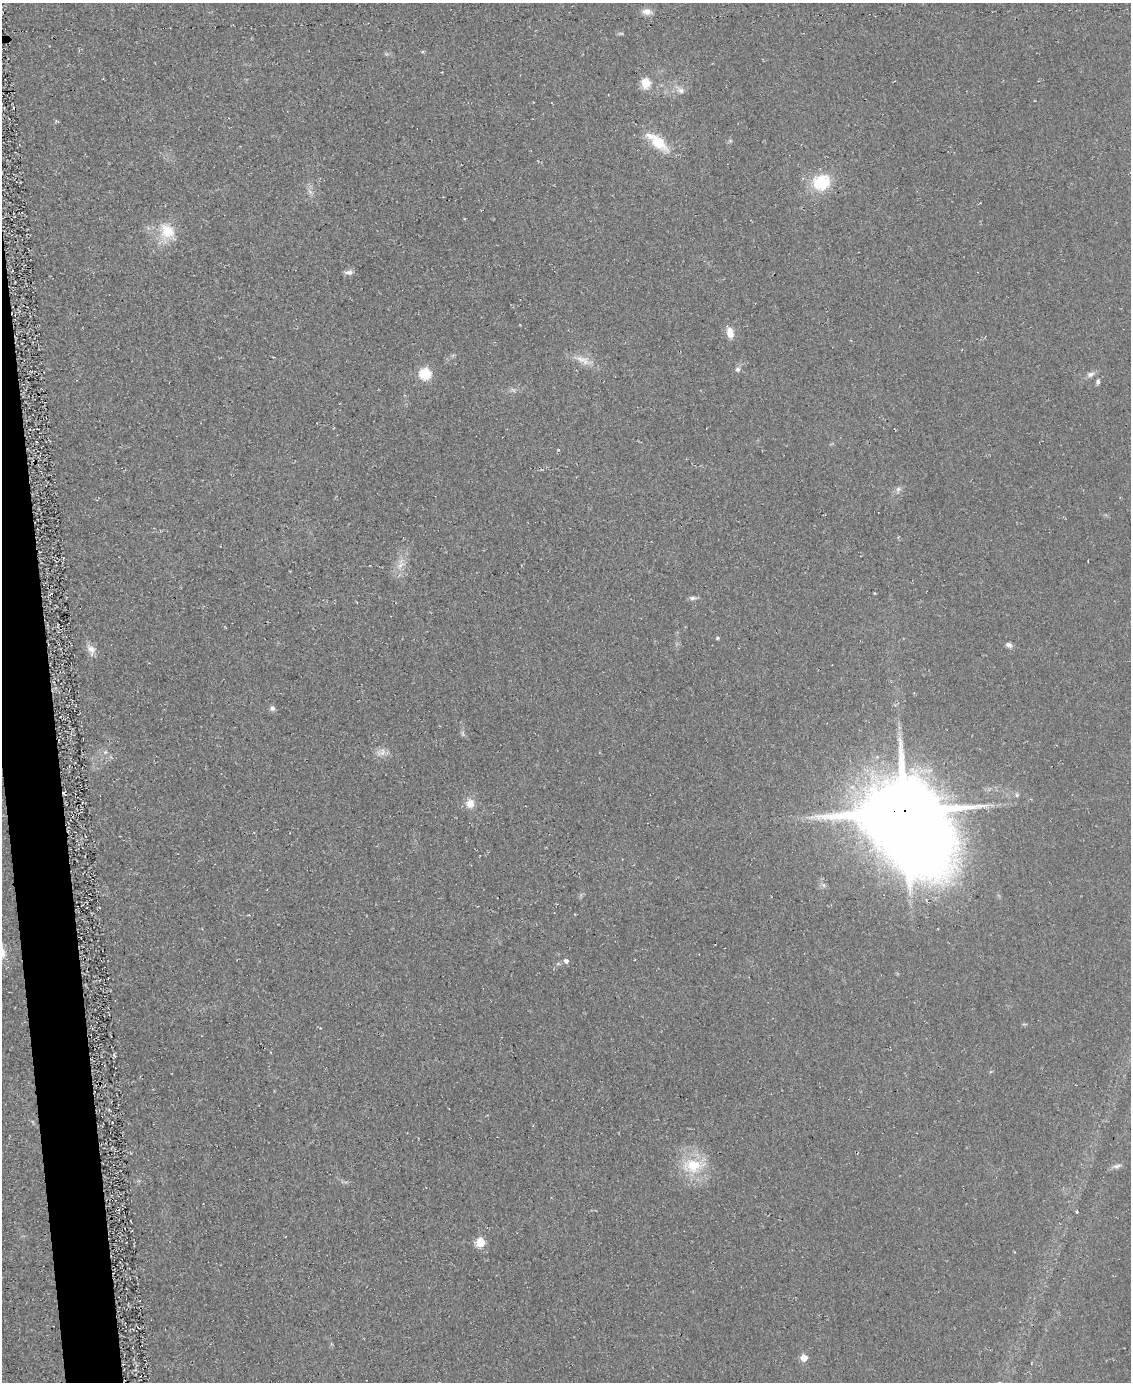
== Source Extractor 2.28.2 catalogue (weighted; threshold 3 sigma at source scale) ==
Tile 7 of 4 x 3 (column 3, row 2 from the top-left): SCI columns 2271-3399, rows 1556-2935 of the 4559 x 4551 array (HDU 1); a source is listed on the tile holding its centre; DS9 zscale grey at full resolution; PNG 1133 x 1384 px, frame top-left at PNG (2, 3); no overlay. Shown black and unused: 3% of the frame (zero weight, under 2 of 3 exposures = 3% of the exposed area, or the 3 px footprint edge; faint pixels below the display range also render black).
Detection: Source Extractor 2.28.2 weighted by HDU 2 'WHT'; one run over the whole footprint, this tile lists its part. Background 0.047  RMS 0.013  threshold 0.0597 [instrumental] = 3 sigma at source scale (4.5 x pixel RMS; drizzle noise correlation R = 1.50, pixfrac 1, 0.05/0.05 arcsec/px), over >= 5 px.
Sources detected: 38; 1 inside a brighter object's white glare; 1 cosmic-ray / hot-pixel residue — not listed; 1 inside a brighter listed object's ellipse — not listed separately; the other 35 listed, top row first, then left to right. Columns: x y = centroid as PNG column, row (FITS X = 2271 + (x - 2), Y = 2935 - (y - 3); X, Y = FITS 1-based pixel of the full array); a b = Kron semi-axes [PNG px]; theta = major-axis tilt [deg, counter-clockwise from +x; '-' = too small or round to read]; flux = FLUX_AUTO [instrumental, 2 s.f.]
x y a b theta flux
647 11 12 8 -9 8.7
621 33 6 4 -18 1.8
645 83 6 5 - 62
680 90 14 8 -34 7.5
730 141 6 4 18 1.8
658 142 29 14 -43 37
821 182 19 17 25 55
310 192 7 5 -46 3.6
167 231 24 19 -52 36
349 272 12 6 3 4.7
730 332 12 8 -79 13
583 360 26 10 -23 17
738 369 6 6 - 3.7
425 373 6 6 - 120
1090 374 11 7 18 5.5
1098 382 7 5 86 3
513 390 9 3 -32 2.5
898 489 9 7 74 4.7
401 565 12 8 54 10
692 598 9 5 0 3.7
717 638 4 4 - 1.8
1009 645 9 6 -26 4.3
91 650 17 10 -66 9.9
272 708 7 7 - 3.7
105 752 6 5 - 2.7
381 752 16 8 23 9.3
470 803 12 10 -85 13
904 811 20 19 - 9300
875 816 15 12 -8 2100
824 885 7 4 -71 2.7
566 961 5 5 - 5
693 1166 32 19 4 49
1117 1166 12 5 10 5
480 1242 5 5 - 60
804 1358 5 5 - 20
Overlapping masked pixels (flux is a lower limit): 1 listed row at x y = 904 811